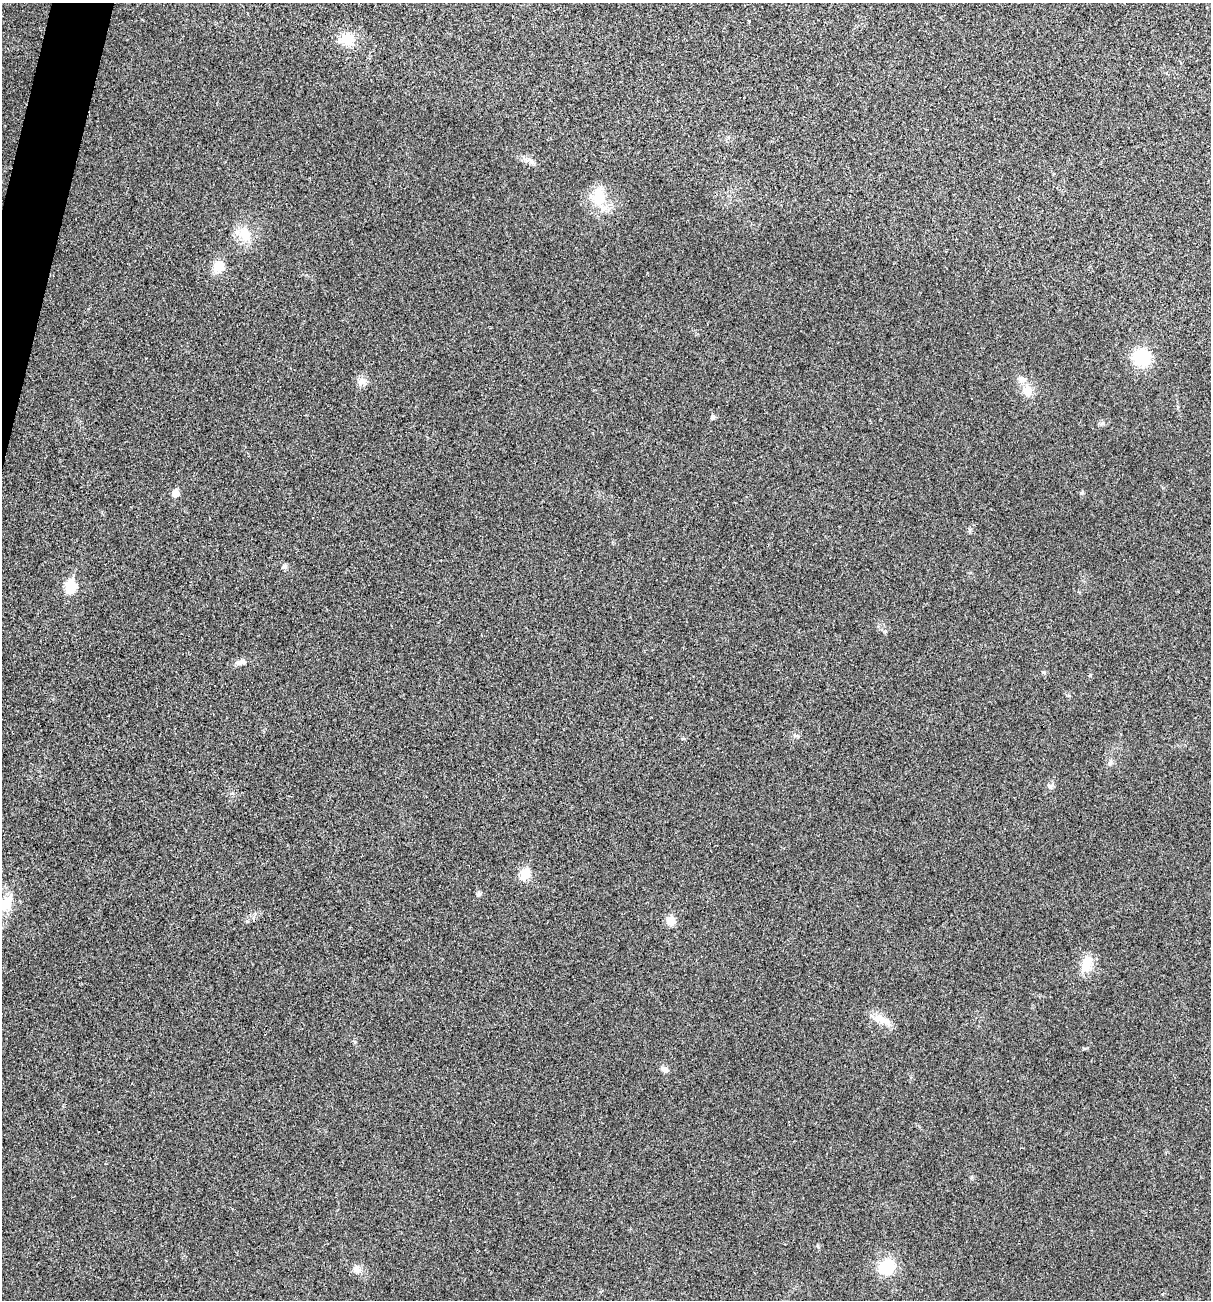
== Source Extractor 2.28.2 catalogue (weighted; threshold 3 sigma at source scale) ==
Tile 11 of 4 x 4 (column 3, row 3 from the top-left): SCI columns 2549-3757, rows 1306-2603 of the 5220 x 5205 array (HDU 1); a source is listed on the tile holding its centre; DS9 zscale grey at full resolution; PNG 1213 x 1302 px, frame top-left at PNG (2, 3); no overlay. Shown black and unused: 1% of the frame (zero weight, under 3 of 4 exposures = <1% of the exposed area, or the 3 px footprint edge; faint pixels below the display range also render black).
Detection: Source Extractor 2.28.2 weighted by HDU 2 'WHT'; one run over the whole footprint, this tile lists its part. Background 0.0264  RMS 0.0059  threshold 0.0265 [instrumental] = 3 sigma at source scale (4.5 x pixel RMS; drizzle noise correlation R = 1.50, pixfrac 1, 0.05/0.05 arcsec/px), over >= 5 px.
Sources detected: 26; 1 inside a brighter listed object's ellipse — not listed separately; the other 25 listed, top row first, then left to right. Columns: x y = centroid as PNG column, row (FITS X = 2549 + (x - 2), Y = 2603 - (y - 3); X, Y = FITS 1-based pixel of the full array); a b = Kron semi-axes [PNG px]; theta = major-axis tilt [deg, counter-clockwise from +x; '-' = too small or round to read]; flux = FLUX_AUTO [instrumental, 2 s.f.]
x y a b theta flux
347 39 15 13 -46 12
599 197 27 15 -82 14
244 234 21 16 -57 11
218 267 15 12 76 7.9
1142 357 17 17 - 24
362 381 12 9 56 3.4
1027 390 13 10 -78 7.1
713 417 5 5 - 1.6
175 493 5 5 - 9.1
1082 493 6 5 - 0.8
284 566 6 6 - 1.3
70 586 7 5 79 37
242 662 9 7 -10 2.5
1044 672 5 4 - 0.96
1110 763 8 6 75 1.5
525 874 6 6 - 21
478 894 7 6 - 1.2
6 904 18 15 78 11
247 921 6 4 0 0.64
671 921 8 7 - 7.6
1087 964 21 13 76 10
882 1020 27 8 -24 7.3
665 1069 10 7 -31 2.5
887 1267 13 11 37 24
357 1269 11 8 -29 3.1
Unlisted compact peaks at least as high as the median listed source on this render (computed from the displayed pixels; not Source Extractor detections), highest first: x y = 355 1042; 1050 787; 970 530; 971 1177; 798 736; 884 631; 818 1247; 1103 423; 1069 696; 749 21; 683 739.